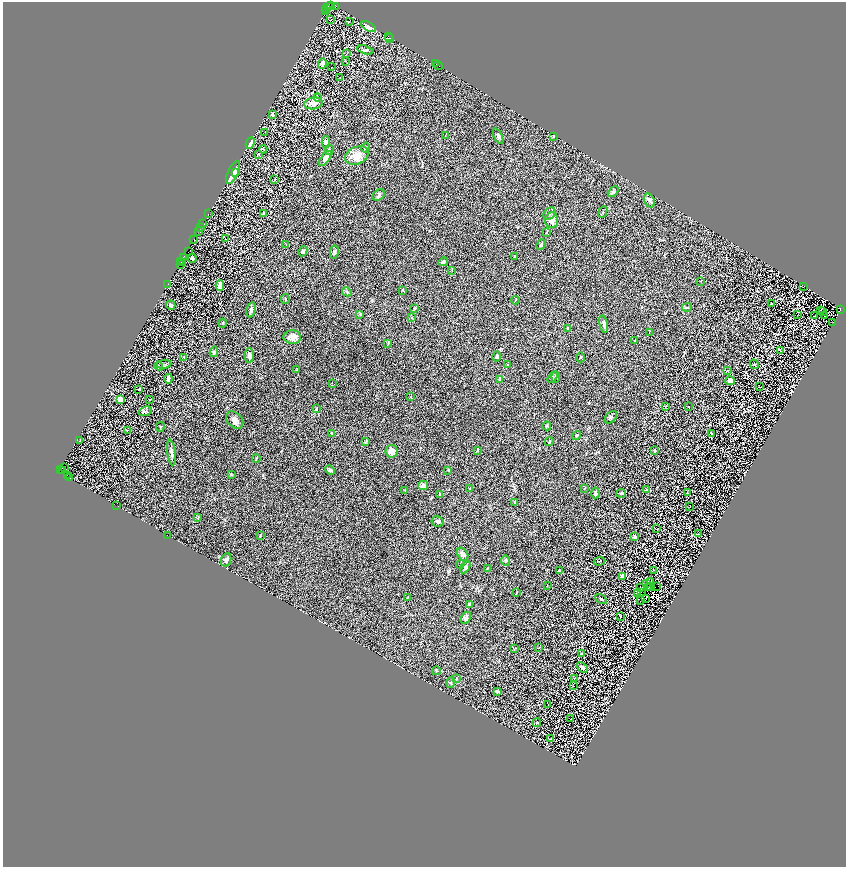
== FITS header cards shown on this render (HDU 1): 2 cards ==
NAXIS1  =                 1687
NAXIS2  =                 1730

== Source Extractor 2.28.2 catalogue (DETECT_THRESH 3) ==
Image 1687 x 1730 px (HDU 1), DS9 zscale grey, zoomed out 1/2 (1 PNG px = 2 x 2 image px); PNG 848 x 869 px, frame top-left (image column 2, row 1730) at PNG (3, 2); each listed source drawn as its Kron ellipse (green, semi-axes under 4 px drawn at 4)
Background 0.386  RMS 0.09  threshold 0.27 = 3 sigma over >= 5 px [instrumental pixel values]
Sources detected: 282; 79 cannot appear on this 1/2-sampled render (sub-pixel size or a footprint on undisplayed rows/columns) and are neither listed nor drawn; the other 203 listed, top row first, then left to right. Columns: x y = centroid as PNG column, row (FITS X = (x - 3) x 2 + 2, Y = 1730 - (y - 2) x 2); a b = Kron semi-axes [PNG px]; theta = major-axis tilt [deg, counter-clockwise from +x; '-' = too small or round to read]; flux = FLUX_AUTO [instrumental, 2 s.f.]
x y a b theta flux
331 5 2 1 - 42
328 6 2 1 - 45
336 6 4 2 - 140
327 8 2 1 - 36
326 10 2 1 - 280
331 20 2 1 - 3.9
349 22 2 1 - 10
368 27 8 4 -31 200
389 36 2 1 - 39
390 38 4 3 - 43
365 50 8 4 -16 38
346 54 2 1 - 23
346 61 2 1 - 11
322 64 5 3 - 72
435 64 2 1 - 100
439 66 5 1 - 280
331 67 2 1 - 15
340 78 2 1 - 4.7
317 97 4 2 - 9.1
314 103 9 6 9 90
272 115 4 3 - 28
265 132 2 1 - 5
445 136 3 2 - 5.7
498 136 8 4 -66 41
554 136 4 2 - 11
326 142 6 3 -90 50
250 143 6 4 64 89
365 148 5 2 - 15
263 149 4 3 - 14
329 150 5 2 - 14
258 154 3 2 - 13
357 155 12 8 23 260
325 158 9 4 53 75
233 172 12 5 65 200
236 172 2 1 - 30
275 179 2 2 - 6
613 192 6 3 43 43
379 195 7 5 37 40
649 200 7 5 -63 49
603 212 6 1 66 10
208 214 3 1 - 13
263 214 3 3 - 24
550 214 7 5 45 50
552 220 8 6 82 130
203 224 2 1 - 16
201 227 4 1 - 26
198 231 3 2 - 61
546 232 3 2 - 11
194 239 2 1 - 38
225 239 2 1 - 11
286 245 4 2 - 8.6
541 245 6 3 68 29
303 251 5 4 - 31
189 252 2 1 - 34
334 252 6 4 79 36
514 256 3 2 - 9
183 257 2 1 - 66
192 258 4 2 - 32
181 262 2 2 - 70
443 262 5 4 - 39
182 263 2 2 - 150
180 264 3 2 - 48
452 270 3 2 - 7.4
701 281 3 2 - 7.5
168 284 2 1 - 58
220 286 5 3 - 180
803 287 2 1 - 3.1
403 290 4 3 - 13
347 292 5 3 - 25
285 299 5 2 - 13
515 300 4 2 - 9.7
771 304 4 2 - 11
171 305 5 4 - 44
687 307 5 2 - 13
415 308 4 3 - 16
840 309 3 2 - 1700
251 310 8 3 77 41
820 310 2 1 - 4.3
822 312 2 1 - 94
360 315 3 2 - 10
798 315 2 1 - 5.1
814 316 3 1 - 7.8
824 316 2 1 - 3.5
411 318 3 2 - 12
832 322 2 1 - 4.5
222 323 4 3 - 14
604 324 9 4 -79 41
567 328 4 3 - 15
649 332 2 2 - 3.7
292 337 8 7 - 140
635 341 3 2 - 8.2
388 343 4 2 - 11
780 350 3 1 - 5.8
214 352 5 4 - 31
249 355 7 4 -88 71
184 357 2 2 - 6.3
497 357 5 4 - 33
581 357 5 2 - 12
164 364 7 3 9 34
507 364 3 2 - 12
754 364 5 3 - 18
159 366 4 2 - 13
297 370 3 2 - 17
727 370 3 2 - 5.7
552 377 6 4 56 35
556 377 6 4 -82 21
168 379 5 3 - 110
500 379 3 2 - 11
730 381 4 4 - 110
332 383 2 2 - 4.9
759 387 3 2 - 7.2
139 389 3 2 - 27
411 397 2 2 - 7
120 399 4 4 - 140
149 400 3 2 - 7.6
666 406 3 2 - 6.3
688 406 2 1 - 13
316 409 4 3 - 15
145 411 7 4 19 35
611 417 7 4 44 30
235 420 10 7 -45 84
547 426 4 3 - 15
160 427 5 2 - 15
127 430 2 1 - 5.1
331 433 3 3 - 9.6
712 433 3 2 - 10
577 436 5 3 - 19
80 440 3 2 - 14
366 441 3 3 - 13
549 442 4 3 - 21
391 451 6 6 - 150
478 451 3 2 - 12
654 451 2 2 - 92
171 452 13 3 -83 60
256 458 4 1 - 12
65 467 2 2 - 18
60 469 2 2 - 390
330 470 5 4 - 37
448 470 3 2 - 7.6
63 471 3 1 - 470
67 475 4 2 - 99
231 475 3 2 - 9.7
69 477 4 2 - 63
423 485 5 4 - 52
584 488 3 2 - 8.1
470 489 4 1 - 7.6
647 489 2 2 - 8.1
405 490 2 2 - 5.5
687 492 3 2 - 5.1
595 493 5 4 - 34
621 493 5 4 - 21
440 495 4 2 - 13
514 502 4 2 - 11
117 506 2 1 - 81
690 507 2 1 - 7.6
198 517 3 2 - 12
438 521 6 5 - 38
657 529 2 2 - 13
698 534 3 2 - 14
167 535 2 1 - 85
260 535 4 2 - 16
635 537 3 3 - 59
463 554 7 5 -55 59
226 560 7 4 69 50
506 560 5 4 - 30
600 561 6 2 7 11
460 564 4 2 - 7.5
465 567 7 3 58 34
487 568 3 3 - 9.8
653 570 3 2 - 7.1
560 571 3 2 - 36
623 576 4 3 - 49
650 582 3 1 - 2.5
647 583 2 1 - 8.6
547 585 2 2 - 5.2
651 586 3 2 - 12
656 586 2 1 - 2.2
640 587 2 1 - 22
648 588 2 1 - 18
641 592 2 1 - 1.2
516 593 3 2 - 9.9
637 593 2 1 - 5.1
407 598 3 2 - 6.8
645 598 2 1 - 2
601 599 6 2 -31 21
641 601 2 1 - 10
469 604 4 3 - 18
621 616 2 2 - 35
466 618 6 4 58 51
539 647 3 2 - 8.2
515 648 4 2 - 9.1
581 653 2 2 - 7.8
582 668 6 4 -41 42
436 671 4 3 - 15
575 678 3 2 - 6.3
456 679 3 3 - 10
451 683 5 3 - 18
573 686 2 1 - 15
497 691 3 2 - 35
548 705 2 1 - 4.8
571 719 2 1 - 3.6
537 722 4 3 - 13
550 739 3 2 - 5.9
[79 sub-pixel or undisplayed-footprint detections neither listed nor drawn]